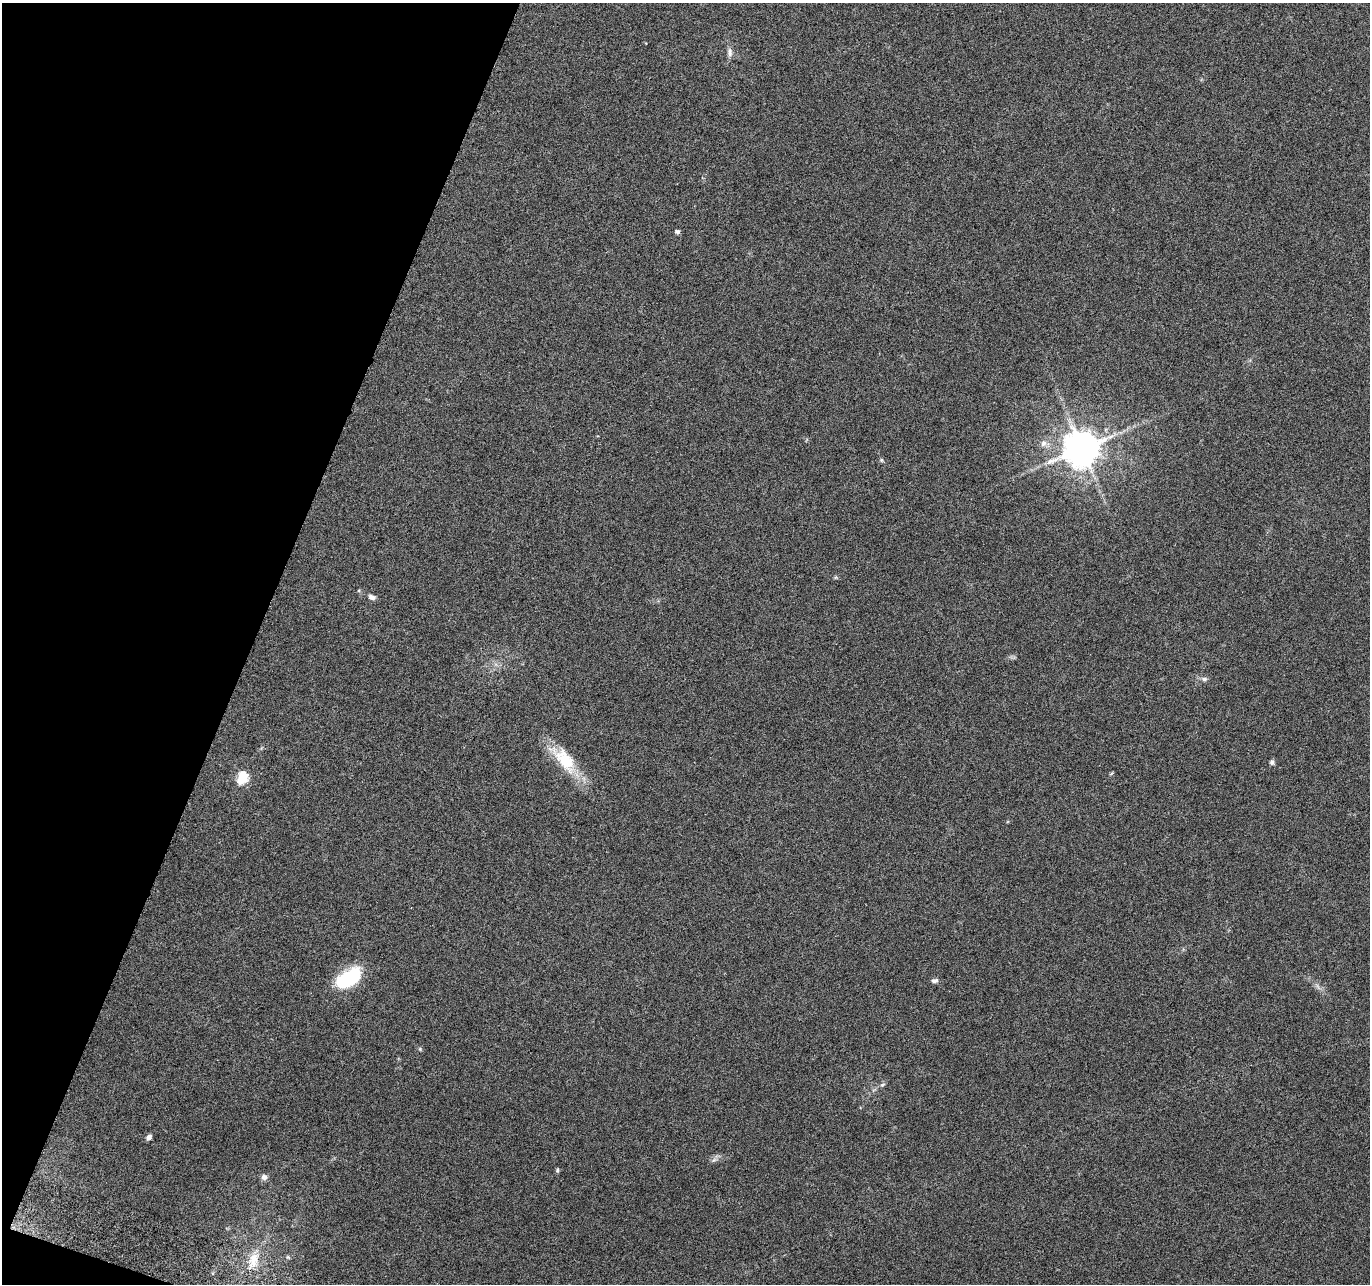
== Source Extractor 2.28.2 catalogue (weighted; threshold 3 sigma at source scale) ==
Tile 9 of 4 x 4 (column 1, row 3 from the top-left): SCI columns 24-1391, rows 1551-2832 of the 5526 x 5730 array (HDU 1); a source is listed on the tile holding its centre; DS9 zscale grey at full resolution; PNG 1372 x 1286 px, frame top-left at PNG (2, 3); no overlay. Shown black and unused: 19% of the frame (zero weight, under 3 of 6 exposures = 3% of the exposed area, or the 3 px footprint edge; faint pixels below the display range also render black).
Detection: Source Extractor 2.28.2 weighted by HDU 2 'WHT'; one run over the whole footprint, this tile lists its part. Background 0.0879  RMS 0.0055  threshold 0.0225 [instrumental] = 3 sigma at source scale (4.09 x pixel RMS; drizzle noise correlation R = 1.36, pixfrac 0.8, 0.0396/0.0396 arcsec/px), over >= 5 px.
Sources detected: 19; all 19 listed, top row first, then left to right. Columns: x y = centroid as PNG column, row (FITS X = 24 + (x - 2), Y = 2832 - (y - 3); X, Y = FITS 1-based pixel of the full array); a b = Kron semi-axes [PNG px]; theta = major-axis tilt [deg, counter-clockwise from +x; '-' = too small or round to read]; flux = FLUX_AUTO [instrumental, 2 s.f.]
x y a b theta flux
730 52 13 7 -86 2.3
677 232 6 5 - 1
1043 443 9 8 - 2.6
1082 448 10 10 - 1400
881 460 5 5 - 0.74
372 597 9 6 -20 2
1204 679 7 6 - 1.3
564 760 42 18 -49 21
1272 762 6 5 - 1.3
242 778 6 5 - 44
349 978 27 14 33 38
934 981 9 6 7 1.4
420 1049 5 4 - 0.61
882 1085 7 4 31 0.97
149 1137 6 4 62 1.9
557 1170 7 4 63 0.78
264 1177 7 7 - 2
288 1257 6 4 -44 0.66
253 1259 18 11 89 8.1